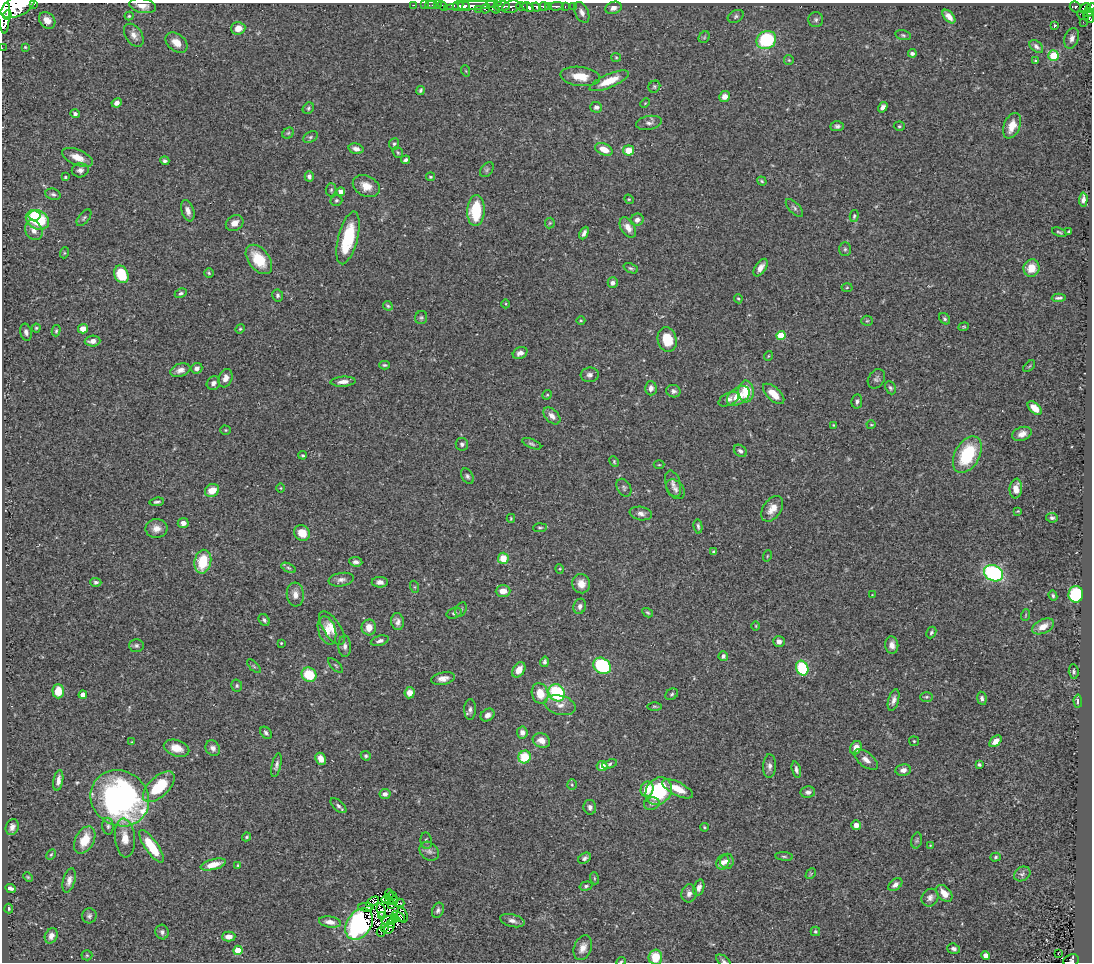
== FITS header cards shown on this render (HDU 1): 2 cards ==
NAXIS1  =                 1090
NAXIS2  =                  960

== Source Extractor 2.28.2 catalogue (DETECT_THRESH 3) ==
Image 1090 x 960 px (HDU 1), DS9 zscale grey, 1 PNG px = 1 image px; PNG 1094 x 964 px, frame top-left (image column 1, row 960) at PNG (2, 3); each listed source drawn as its Kron ellipse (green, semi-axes under 4 px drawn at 4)
Background 0.493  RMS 0.025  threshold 0.0747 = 3 sigma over >= 5 px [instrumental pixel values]
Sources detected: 358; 2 with non-positive FLUX_AUTO (blend fragments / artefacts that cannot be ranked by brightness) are neither listed nor drawn; the other 356 listed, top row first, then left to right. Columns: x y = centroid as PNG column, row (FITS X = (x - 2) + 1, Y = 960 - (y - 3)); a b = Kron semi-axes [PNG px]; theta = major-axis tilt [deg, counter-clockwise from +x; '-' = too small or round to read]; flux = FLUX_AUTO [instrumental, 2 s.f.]
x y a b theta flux
34 4 3 2 - 66
414 5 3 2 - 18
425 5 2 2 - 8.8
431 5 6 2 0 18
438 5 2 2 - 12
458 5 5 3 - 200
464 5 6 3 -6 440
18 6 18 10 25 3000
142 6 13 7 -11 13
443 6 6 2 -45 21
473 6 29 4 4 1000
502 6 8 5 0 180
522 6 6 3 -11 290
544 6 4 3 - 270
549 6 4 3 - 180
556 6 7 3 1 190
573 6 2 2 - 4.6
493 7 7 4 -44 210
511 7 9 6 14 310
528 7 6 4 -27 540
536 7 5 3 - 350
565 7 3 2 - 81
1075 7 6 5 - 120
486 8 5 3 - 83
613 8 8 6 18 7.8
1085 8 6 4 37 180
1090 8 6 4 47 200
478 9 3 2 - 22
4 10 24 6 -88 2300
582 12 11 6 -65 8.3
1088 13 5 3 - 130
7 15 4 3 - 360
1083 15 6 3 -24 51
129 16 4 4 - 1.9
736 16 8 5 30 3.9
949 17 8 4 -49 10
1089 17 6 5 - 260
47 20 9 7 -46 14
816 20 7 7 - 4.4
1083 22 2 2 - 7
1054 26 3 2 - 1.7
238 28 7 6 - 18
134 35 13 8 -55 10
903 35 8 4 -14 3
704 37 6 5 - 2.6
1072 38 10 7 72 8.5
766 40 10 8 31 130
176 43 12 8 -37 16
25 47 3 3 - 1.7
1036 47 8 5 -42 4.9
2 48 2 2 - 5.8
912 53 4 3 - 4.4
1053 56 5 5 - 86
616 57 5 4 - 1.9
789 60 5 5 - 1.9
1036 61 3 3 - 2.1
466 71 6 3 -71 1.5
580 76 20 9 -7 28
609 81 21 6 23 34
654 87 6 5 - 2.8
420 90 4 3 - 2.5
725 97 5 5 - 13
117 103 5 4 - 7.9
645 103 5 3 - 1.6
596 107 6 5 - 5
883 107 5 4 - 6.2
308 108 6 5 - 3.3
75 114 5 4 - 3.8
649 123 13 7 10 6.9
837 126 7 5 2 4.1
899 126 5 4 - 2.4
1012 126 13 8 66 24
288 133 6 5 - 2.5
310 137 8 5 27 3.4
394 144 5 5 - 3.1
356 149 7 5 -15 9.2
604 149 9 5 -23 21
628 150 5 5 - 26
398 152 6 4 -54 2.4
77 157 16 7 -23 19
405 160 4 3 - 4
165 161 5 4 - 3.9
80 170 8 7 - 6.5
487 170 8 5 50 3.6
309 176 5 4 - 5.1
65 177 3 3 - 2.6
430 177 4 4 - 2.6
762 181 5 3 - 2.1
366 186 14 10 -26 20
331 190 6 5 - 3
341 192 4 4 - 15
53 194 8 5 -18 4.3
629 199 5 4 - 1.7
1083 199 7 4 87 6.4
336 200 6 5 - 3
794 208 11 5 -47 4.7
188 211 11 6 -72 9.4
476 211 15 9 86 70
34 215 6 5 - 30
854 216 6 3 75 2.6
84 218 10 5 51 3.9
37 220 12 9 -24 100
637 220 7 6 - 7.3
235 223 9 7 33 11
550 223 5 5 - 2.3
628 228 11 7 -57 13
34 230 10 8 -61 12
1059 232 7 3 -23 2.6
1069 232 3 3 - 2.3
584 233 6 4 64 5.9
348 238 27 9 75 89
845 249 7 6 - 3.9
64 253 5 3 - 1.9
259 259 17 10 -52 53
631 268 7 4 -25 3.1
761 268 10 5 57 11
1031 268 9 8 - 25
209 273 5 4 - 2.2
121 274 9 7 -67 55
613 283 5 5 - 5.2
847 287 5 3 - 1.6
181 293 6 4 27 3.5
278 295 6 5 - 4
1059 298 7 3 3 3.9
738 299 5 4 - 2.1
506 304 4 3 - 1.5
388 306 5 4 - 2.2
421 318 6 6 - 3.2
945 319 6 5 - 3
581 320 4 3 - 1.6
867 321 5 5 - 2.2
964 327 5 4 - 1.8
36 328 4 4 - 2.2
83 329 5 4 - 14
240 329 5 4 - 2
56 331 6 4 75 2.4
26 332 9 5 -74 6.2
781 335 4 4 - 53
667 340 12 9 -75 38
92 341 8 5 3 9.6
520 353 8 5 28 8.2
768 356 5 3 - 1.4
384 365 5 4 - 2.5
1029 366 7 2 45 1.6
197 368 6 5 - 7.3
180 370 10 6 18 9.4
590 375 9 7 6 6.5
225 378 9 6 69 11
876 379 10 8 57 5
343 382 13 5 4 9.9
213 383 7 6 - 7.9
651 388 7 6 - 8.3
890 388 7 5 -65 3.5
673 391 7 6 - 4.9
746 391 11 7 -86 37
774 394 13 6 -43 23
547 395 5 4 - 1.9
738 396 13 8 33 26
729 399 11 6 27 6.2
857 401 7 5 80 4.2
1035 408 8 5 -43 20
552 416 10 6 -45 10
833 425 4 3 - 1.6
871 425 4 4 - 1.6
226 430 5 4 - 1.9
1022 434 10 6 19 12
462 444 6 6 - 4.4
532 444 10 4 -22 3.5
740 451 7 5 -42 5.4
303 455 4 3 - 2
967 455 20 12 61 98
614 461 6 4 -65 1.9
659 465 5 3 - 1.6
467 476 8 5 -58 4.1
673 484 14 7 -73 8
281 488 4 3 - 1.3
624 488 9 6 -60 4.4
675 489 11 7 -49 7.4
1016 489 10 6 83 15
212 490 7 6 - 25
157 502 7 3 6 3.4
772 509 14 9 55 16
1018 511 4 3 - 1.4
641 513 11 6 -10 7.5
511 518 4 3 - 1.4
1052 518 6 4 -9 3.9
183 523 5 5 - 9.7
698 526 7 3 -80 3.4
156 528 11 9 2 13
540 528 7 3 4 2.4
302 533 8 7 - 24
714 552 4 3 - 4.3
767 556 6 3 71 1.6
503 558 6 5 - 27
203 562 12 8 79 60
356 562 6 4 -7 6
289 568 8 4 -27 2.8
560 569 5 3 - 1.6
993 573 10 8 -27 200
341 580 13 6 10 7.7
96 582 5 4 - 4.1
380 582 8 5 0 8.1
581 584 9 8 - 16
415 587 6 4 -71 2.1
503 591 7 6 - 15
295 594 12 8 -84 12
1076 594 8 7 - 130
872 595 3 3 - 1.2
1053 596 5 4 - 2.9
580 606 8 6 73 6.9
461 609 7 5 63 3.2
454 613 8 5 17 3.3
648 613 6 4 -31 2.3
1026 615 6 3 71 1.7
264 620 6 5 - 3.4
397 622 8 6 -84 7
756 626 5 3 - 1.5
1043 626 12 7 26 17
369 627 8 7 - 16
332 628 19 8 -56 19
327 630 14 8 -72 17
931 632 6 4 63 2.9
380 641 9 5 15 5.3
779 641 6 5 - 7.4
281 643 3 3 - 1.4
136 645 7 6 - 4.2
892 645 8 6 -84 9.3
345 646 10 6 -89 6.5
723 656 5 4 - 4.9
545 662 5 4 - 3.7
336 665 10 4 -45 2.6
254 666 9 3 -45 2.4
602 666 9 7 -36 130
802 668 7 6 - 92
519 670 8 5 54 16
1074 671 7 5 -87 3.2
309 675 8 7 - 53
443 678 12 6 11 11
237 686 6 5 - 3
58 691 7 5 -89 27
410 693 5 5 - 13
557 693 9 7 -51 120
540 694 10 8 -73 27
672 694 7 5 35 3.1
83 695 4 4 - 16
926 697 6 5 - 2.9
982 698 6 4 -79 4.9
894 700 11 5 74 7.3
1078 701 6 4 -87 5.6
560 705 16 9 -14 14
654 706 7 3 0 2.1
470 709 10 5 88 5.9
488 715 7 6 - 8.9
266 733 7 5 -49 4.3
522 733 6 5 - 7.7
541 740 9 7 -21 13
132 741 4 2 - 1.1
914 741 5 5 - 2.1
995 741 7 4 42 13
176 748 13 8 -18 20
213 748 8 7 - 7.1
856 748 7 5 63 14
366 756 5 4 - 2.7
525 757 6 6 - 61
321 759 6 5 - 13
866 760 14 7 -38 11
610 764 8 4 19 3.3
276 765 12 4 77 5.4
979 765 4 3 - 2.8
602 766 5 5 - 17
769 766 12 6 88 7
796 770 8 4 -75 5.3
903 770 7 5 10 8.1
58 780 10 5 80 8.3
572 785 5 4 - 2.1
159 787 20 10 43 73
647 789 8 6 70 30
678 789 17 6 -26 28
659 791 14 12 53 120
808 792 7 5 9 5.4
385 794 5 5 - 7.2
120 798 30 27 -34 540
652 804 8 6 16 5
338 806 9 5 -42 4.8
590 807 7 6 - 5.2
856 825 5 5 - 10
108 826 8 5 -84 4.5
12 827 8 6 69 8.2
704 827 4 4 - 1.8
246 837 4 3 - 2.2
125 838 19 10 -84 22
85 840 14 9 62 35
426 841 8 5 -82 4.8
917 841 8 5 77 3
930 845 3 2 - 1.4
151 846 19 6 -55 62
429 851 11 8 -43 7.7
51 854 6 4 62 2
784 856 9 3 -5 2.7
996 857 5 4 - 2.6
585 858 7 5 31 4.3
727 861 7 6 - 8
723 862 8 6 63 7.9
213 864 13 5 14 22
238 865 4 3 - 1.7
811 874 6 3 45 1.6
1022 874 9 7 31 5.6
28 877 5 4 - 2
594 878 6 4 -72 2
69 880 12 6 75 9.5
895 885 8 5 37 7.5
586 886 6 4 15 3.3
699 887 8 5 71 7.6
10 888 5 4 - 6.2
689 893 9 7 79 8.8
944 893 10 6 -49 19
389 895 5 3 - 3.7
393 896 3 2 - 1.3
930 898 9 8 - 7.7
386 899 5 2 - 0.079
389 900 3 2 - 0.64
394 900 4 2 - 1.2
373 902 7 4 34 2.3
400 903 5 3 - 1.6
391 904 3 2 - 1.2
366 907 8 3 -2 3
9 908 5 3 - 2.5
381 910 7 2 -73 2.3
438 910 8 5 68 4.9
402 915 8 5 -71 7
89 916 7 7 - 4.7
381 916 4 2 - 2.6
399 916 7 2 -35 3.3
395 917 3 2 - 1.6
390 920 8 2 9 0.61
512 921 12 6 -14 8.7
330 922 11 5 -9 11
359 924 17 12 56 260
391 924 4 2 - 0.67
384 927 3 2 - 1.5
389 928 6 4 55 4.4
815 931 5 4 - 2.5
162 932 7 6 - 5.2
381 932 5 3 - 390
51 936 8 6 64 9.1
229 937 7 5 1 11
583 948 13 8 69 13
954 949 6 5 - 5.4
238 950 5 4 - 44
1058 953 3 2 - 1.7
87 955 5 5 - 2.1
986 955 4 4 - 9.1
655 957 7 7 - 37
1071 960 8 6 19 140
621 961 5 3 - 1.8
724 961 8 4 -38 3.8
At the frame edge (FLAGS 8, measured only in part): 10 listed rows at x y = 34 4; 18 6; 142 6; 1090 8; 4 10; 2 48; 655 957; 1071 960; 621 961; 724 961
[2 non-positive-flux detections neither listed nor drawn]